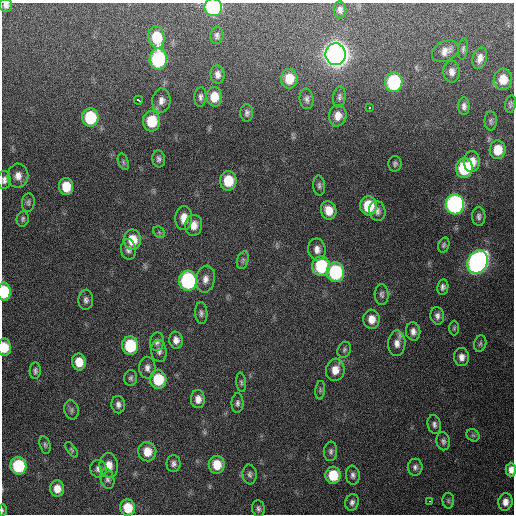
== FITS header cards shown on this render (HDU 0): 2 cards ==
NAXIS1  =                  512 / Axis length
NAXIS2  =                  512 / Axis length

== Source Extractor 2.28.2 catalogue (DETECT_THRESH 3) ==
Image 512 x 512 px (HDU 0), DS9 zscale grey, 1 PNG px = 1 image px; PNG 516 x 516 px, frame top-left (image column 1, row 512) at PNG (2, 3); each listed source drawn as its Kron ellipse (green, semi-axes under 4 px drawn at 4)
Background 157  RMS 13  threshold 37.9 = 3 sigma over >= 5 px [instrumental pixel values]
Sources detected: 116; all 116 listed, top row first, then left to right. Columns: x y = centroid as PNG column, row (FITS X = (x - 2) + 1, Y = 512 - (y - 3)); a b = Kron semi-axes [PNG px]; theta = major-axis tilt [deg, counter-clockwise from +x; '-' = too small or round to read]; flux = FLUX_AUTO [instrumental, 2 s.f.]
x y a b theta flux
6 5 6 6 - 3.0e+03
213 7 9 9 - 1.4e+05
340 10 8 6 -84 3.2e+03
217 36 8 6 85 2.8e+03
156 37 11 8 -80 2.9e+04
463 49 10 4 83 2.0e+03
445 51 14 9 28 7.4e+03
336 54 11 10 - 1.1e+06
480 58 11 7 74 5.6e+03
158 59 10 8 90 9.7e+04
452 72 11 8 -86 5.5e+03
218 74 9 7 -85 4.3e+03
289 79 10 8 88 1.6e+04
503 79 10 9 - 1.4e+04
394 82 10 8 89 9.1e+04
200 97 10 6 86 2.8e+03
214 97 10 8 -88 1.6e+04
339 97 10 6 83 2.5e+03
307 99 10 7 -84 3.1e+03
138 100 4 3 - 8.0e+03
161 101 12 9 82 5.8e+03
510 104 9 5 80 1.9e+03
464 106 9 5 -87 3.4e+03
369 108 3 3 - 9.1e+03
247 113 8 6 90 2.7e+03
338 116 11 9 82 8.3e+03
90 118 9 8 - 4.9e+04
152 121 10 8 -88 3.0e+04
491 121 9 6 90 2.1e+03
498 150 9 8 - 1.7e+04
159 159 8 6 -83 2.8e+03
123 162 8 5 -72 1.9e+03
472 162 10 8 87 1.2e+04
395 164 8 6 89 2.2e+03
464 168 10 8 85 5.4e+04
18 176 12 10 89 7.4e+03
4 180 9 6 88 3.4e+03
228 181 10 8 -89 2.6e+04
319 186 10 6 -87 2.6e+03
66 187 8 7 - 1.9e+04
28 202 9 6 85 2.1e+03
455 204 10 9 - 2.4e+05
368 206 9 8 - 3.1e+04
329 210 9 7 -72 1.1e+04
377 211 10 8 -76 4.0e+03
479 216 9 6 -86 2.9e+03
184 218 12 8 89 1.0e+04
23 219 7 6 - 2.0e+03
194 225 10 8 81 8.4e+03
159 232 6 5 - 1.5e+03
132 240 10 8 -90 1.8e+04
444 245 7 5 71 1.7e+03
128 249 10 7 -82 4.0e+03
317 249 11 9 -81 5.9e+03
243 260 9 5 71 2.2e+03
478 262 12 9 63 4.2e+05
321 266 10 9 - 5.4e+04
335 272 10 9 - 8.1e+04
205 279 13 9 79 6.5e+03
188 281 10 9 - 1.2e+05
443 287 7 5 79 2.8e+03
4 292 9 6 -89 4.1e+04
382 294 10 7 -88 2.8e+03
86 300 10 7 88 3.3e+03
201 313 11 6 -87 2.7e+03
437 316 9 7 -78 3.5e+03
372 319 9 8 - 8.7e+03
454 328 7 5 89 1.4e+03
413 331 9 7 -82 4.5e+03
176 340 8 7 - 5.2e+03
157 342 9 7 80 3.4e+03
397 343 13 8 88 6.5e+03
480 344 8 6 73 2.1e+03
130 346 9 8 - 4.7e+04
4 347 9 6 -89 1.6e+04
344 350 8 6 65 2.2e+03
159 351 11 7 -84 3.8e+03
462 357 9 7 -85 5.2e+03
79 362 8 7 - 1.3e+04
147 368 11 8 -88 4.5e+03
335 370 11 9 80 1.0e+04
35 371 8 5 86 2.3e+03
131 378 8 6 88 2.2e+03
158 379 9 8 - 3.2e+04
241 382 10 5 -82 1.8e+03
320 390 9 5 84 1.6e+03
198 399 9 7 90 6.6e+03
237 403 10 6 89 2.6e+03
118 405 9 7 -85 3.5e+03
71 410 10 7 -78 2.5e+03
434 424 9 6 -76 2.9e+03
473 435 7 5 -42 1.7e+03
443 441 9 6 -80 2.7e+03
45 445 9 5 -75 2.1e+03
72 450 9 4 -54 1.3e+03
331 451 10 6 84 2.5e+03
147 452 9 9 - 1.3e+04
173 464 8 7 - 3.0e+03
109 465 12 9 -82 9.2e+03
217 465 9 8 - 1.7e+04
18 466 8 8 - 5.7e+04
415 467 8 7 - 3.0e+03
98 469 9 8 - 3.8e+03
511 470 7 5 89 5.1e+03
250 474 10 7 -86 2.7e+03
333 475 8 7 - 2.3e+04
353 475 9 7 -84 3.0e+03
107 479 10 6 -75 3.2e+03
57 489 8 7 - 9.4e+03
429 501 3 2 - 3.1e+03
448 501 8 5 -89 1.7e+03
352 502 8 6 71 3.0e+03
505 502 9 7 81 5.8e+03
128 508 8 7 - 2.0e+04
258 508 8 6 -82 2.5e+03
2 510 5 3 - 8.9e+02
At the frame edge (FLAGS 8, measured only in part): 7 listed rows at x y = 6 5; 213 7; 4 180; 4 292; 4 347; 511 470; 2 510